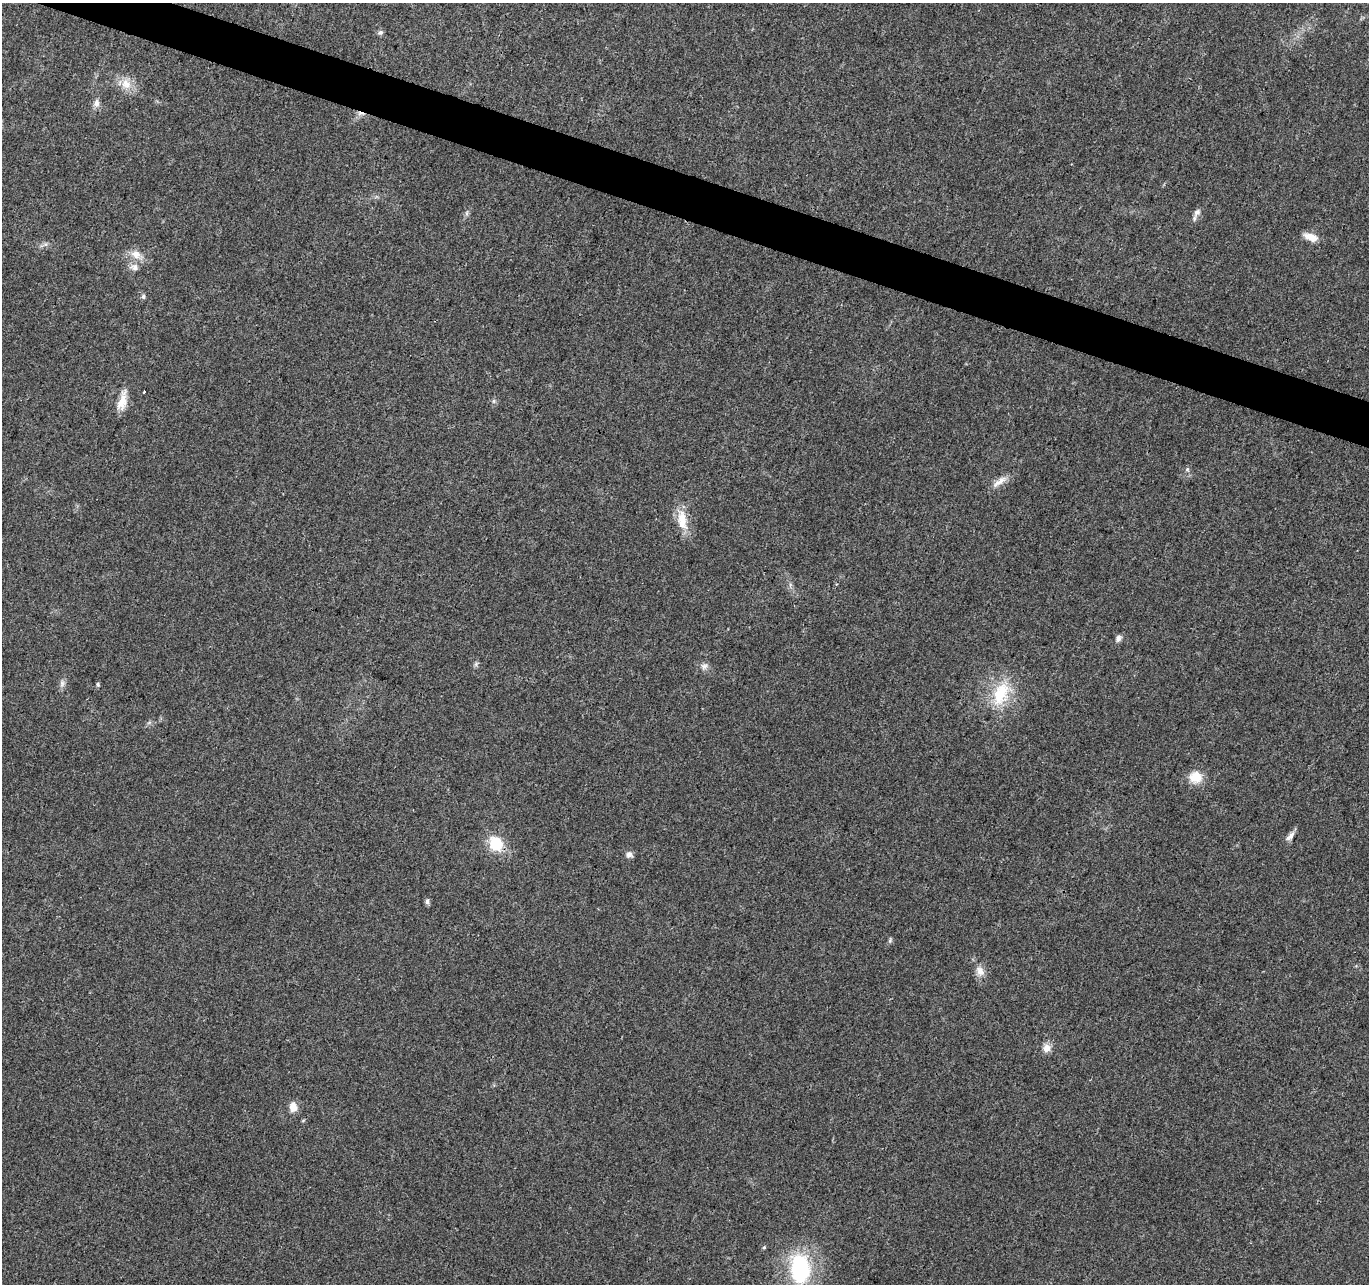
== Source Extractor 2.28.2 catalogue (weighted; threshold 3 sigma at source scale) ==
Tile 11 of 4 x 4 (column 3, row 3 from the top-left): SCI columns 2734-4100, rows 1496-2777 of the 5476 x 5619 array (HDU 1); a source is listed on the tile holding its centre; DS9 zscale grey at full resolution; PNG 1371 x 1286 px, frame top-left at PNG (2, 3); no overlay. Shown black and unused: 3% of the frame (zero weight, under 3 of 4 exposures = <1% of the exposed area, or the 3 px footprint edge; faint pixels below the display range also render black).
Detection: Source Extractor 2.28.2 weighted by HDU 2 'WHT'; one run over the whole footprint, this tile lists its part. Background 0.0267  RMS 0.0031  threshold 0.0138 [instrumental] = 3 sigma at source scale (4.5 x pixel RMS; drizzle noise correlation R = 1.50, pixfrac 1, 0.0396/0.0396 arcsec/px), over >= 5 px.
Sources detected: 34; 1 cosmic-ray / hot-pixel residue — not listed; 1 inside a brighter listed object's ellipse — not listed separately; the other 32 listed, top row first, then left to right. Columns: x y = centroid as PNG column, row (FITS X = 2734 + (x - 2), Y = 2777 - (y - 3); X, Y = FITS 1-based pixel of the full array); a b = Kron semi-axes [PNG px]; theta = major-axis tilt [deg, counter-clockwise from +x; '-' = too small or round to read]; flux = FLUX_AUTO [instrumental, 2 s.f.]
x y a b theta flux
380 32 7 6 - 0.79
126 84 16 12 -27 4.1
96 103 11 8 89 1.5
1197 212 8 8 - 1.1
467 213 7 4 90 0.6
1311 237 17 8 -21 3.2
136 254 15 11 -29 3.3
134 267 12 8 -11 1.6
143 296 6 5 - 0.77
144 392 3 3 - 0.67
122 401 25 10 75 4.3
493 401 6 4 90 0.56
1187 469 5 5 - 0.52
1000 481 25 7 35 2.9
682 520 29 12 -83 6
1118 638 9 7 69 1.1
476 664 6 5 - 0.62
704 666 10 8 4 1.3
62 683 10 6 81 1.2
98 684 6 4 -71 0.4
1001 693 36 21 70 14
1195 777 17 15 -15 4.9
1290 836 14 6 45 1.6
496 844 16 14 -54 9.6
629 854 9 8 - 1.3
427 901 6 5 - 1
890 940 7 4 47 0.53
980 971 13 9 -60 2.5
1046 1048 11 10 - 2.2
293 1107 10 7 -84 3.4
764 1247 5 4 - 0.39
800 1269 30 20 -87 30